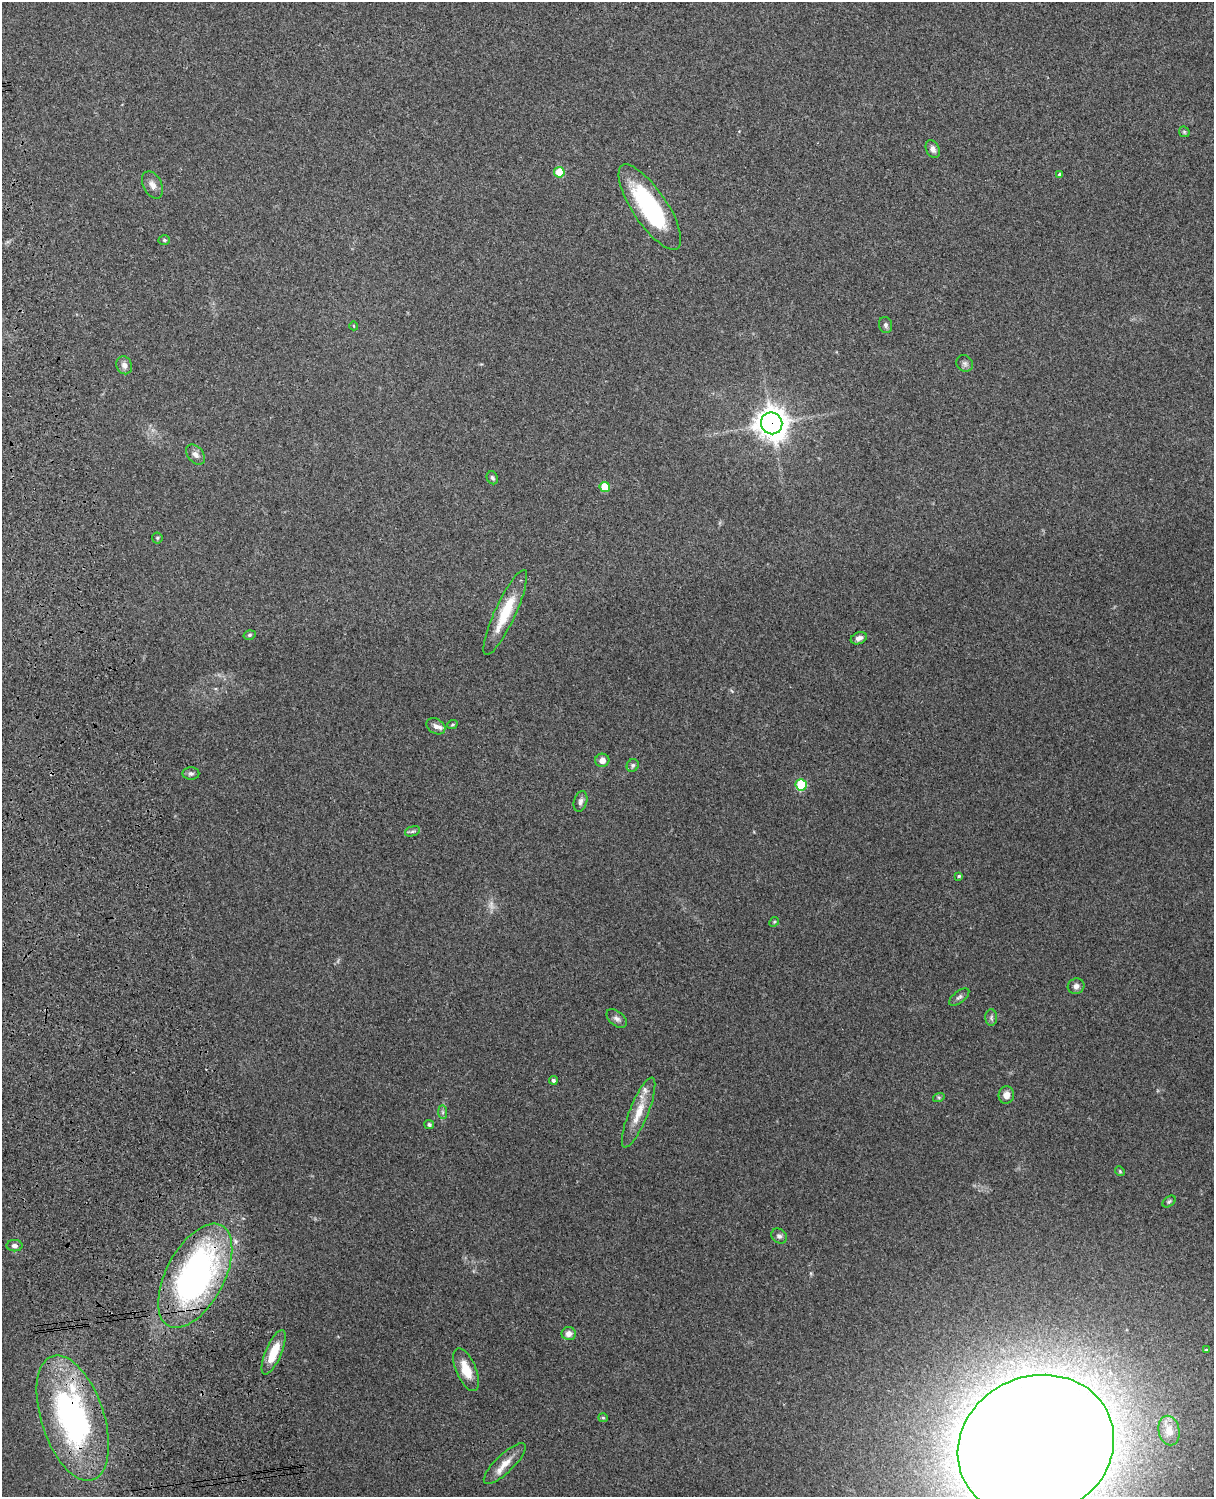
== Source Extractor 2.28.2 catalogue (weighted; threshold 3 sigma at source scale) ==
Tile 7 of 4 x 3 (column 3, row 2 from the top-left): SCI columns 2544-3755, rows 1661-3155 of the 5088 x 4928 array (HDU 1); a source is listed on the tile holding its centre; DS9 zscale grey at full resolution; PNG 1216 x 1499 px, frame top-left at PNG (2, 2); each listed source drawn as its Kron ellipse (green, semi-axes under 4 px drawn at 4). Shown black and unused: <1% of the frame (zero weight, under 3 of 4 exposures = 6% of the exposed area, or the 3 px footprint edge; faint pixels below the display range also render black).
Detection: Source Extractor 2.28.2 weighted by HDU 2 'WHT'; one run over the whole footprint, this tile lists its part. Background 0.264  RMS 0.0089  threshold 0.0402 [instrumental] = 3 sigma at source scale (4.5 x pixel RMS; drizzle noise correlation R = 1.50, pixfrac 1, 0.05/0.05 arcsec/px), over >= 5 px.
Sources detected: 57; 1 too faint to see at this stretch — neither listed nor drawn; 3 inside a brighter listed object's ellipse — not listed separately; the other 53 listed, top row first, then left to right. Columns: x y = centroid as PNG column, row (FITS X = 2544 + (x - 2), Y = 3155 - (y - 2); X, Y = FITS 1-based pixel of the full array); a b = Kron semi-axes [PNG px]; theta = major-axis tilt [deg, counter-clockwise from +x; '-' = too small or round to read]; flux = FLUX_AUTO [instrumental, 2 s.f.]
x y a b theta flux
1184 132 6 5 - 1.3
933 149 9 6 -64 3.5
559 172 5 5 - 26
1059 175 4 4 - 1.5
152 185 14 9 -63 5.5
650 207 50 17 -56 96
164 240 6 5 - 1.3
886 325 8 6 -75 2.5
354 326 4 3 - 0.71
965 363 9 7 -44 2.6
124 365 9 7 -66 4.1
772 423 11 10 - 1200
196 455 11 7 -51 4.5
492 478 7 5 -60 2
605 487 5 5 - 21
157 538 5 5 - 1.1
505 612 46 10 65 32
249 635 6 4 17 1.5
859 638 8 5 23 3.7
452 725 5 3 - 1.1
436 726 10 7 -33 3.7
602 760 7 7 - 5.6
633 765 6 5 - 1.9
191 773 8 6 0 2.3
801 785 6 5 - 42
580 801 10 6 74 3.3
412 831 8 4 18 1.9
959 876 4 3 - 1.1
774 922 5 4 - 1.1
1076 986 8 7 - 3.8
959 997 12 5 38 2.6
617 1018 12 7 -40 3.6
991 1018 8 6 90 2.1
553 1080 4 4 - 2.4
1006 1095 8 8 - 5.8
939 1097 6 4 17 1.2
443 1112 7 4 -89 1.7
639 1113 37 9 68 18
429 1125 5 4 - 1.8
1120 1171 5 4 - 1.2
1169 1202 7 5 38 1.6
779 1236 8 7 - 2.6
15 1246 8 5 0 3.4
195 1276 57 29 62 290
569 1334 7 6 - 4.8
1206 1350 4 4 - 0.99
274 1352 24 8 67 22
466 1370 23 10 -67 17
73 1418 65 31 -72 210
603 1418 5 4 - 1.2
1169 1431 15 10 -77 10
1036 1446 79 70 23 5400
505 1464 28 9 44 11
Overlapping masked pixels (flux is a lower limit): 3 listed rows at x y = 772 423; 195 1276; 73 1418
Isophote crosses this tile's border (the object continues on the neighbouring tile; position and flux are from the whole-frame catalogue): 1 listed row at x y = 1036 1446